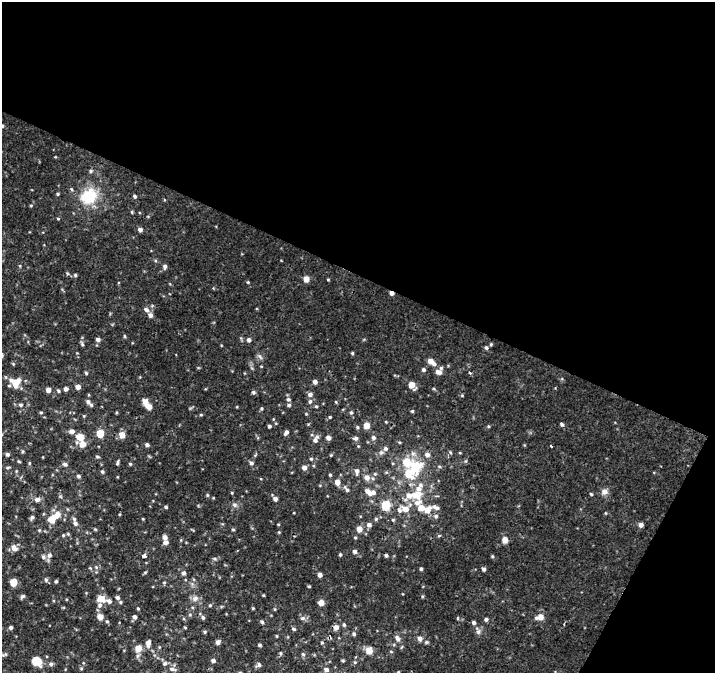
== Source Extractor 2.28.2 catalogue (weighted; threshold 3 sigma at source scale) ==
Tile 2 of 2 x 2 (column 2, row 1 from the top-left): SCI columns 715-1427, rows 727-1397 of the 1427 x 1450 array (HDU 1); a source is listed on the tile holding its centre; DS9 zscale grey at full resolution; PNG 717 x 675 px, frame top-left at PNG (2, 2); no overlay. Shown black and unused: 44% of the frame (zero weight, under 2 of 3 exposures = <1% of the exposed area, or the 3 px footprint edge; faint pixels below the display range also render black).
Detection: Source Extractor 2.28.2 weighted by HDU 2 'WHT'; one run over the whole footprint, this tile lists its part. Background 0.00346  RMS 0.0023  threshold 0.0104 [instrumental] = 3 sigma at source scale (4.5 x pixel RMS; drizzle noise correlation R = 1.50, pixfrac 1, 0.0396/0.0396 arcsec/px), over >= 5 px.
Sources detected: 245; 1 cosmic-ray / hot-pixel residue — not listed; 21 inside a brighter listed object's ellipse — not listed separately; the other 223 listed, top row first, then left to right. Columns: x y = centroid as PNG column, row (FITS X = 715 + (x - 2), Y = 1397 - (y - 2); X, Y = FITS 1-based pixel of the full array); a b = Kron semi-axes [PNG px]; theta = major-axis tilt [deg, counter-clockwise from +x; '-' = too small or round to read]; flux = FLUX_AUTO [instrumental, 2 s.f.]
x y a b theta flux
2 126 4 3 - 0.31
91 171 6 4 22 0.37
58 194 4 3 - 0.29
89 196 23 19 37 9.1
135 196 4 4 - 0.43
31 205 4 4 - 0.24
132 212 5 3 - 0.22
58 219 5 3 - 0.22
140 229 5 4 - 0.92
20 266 5 3 - 0.23
165 266 6 5 - 0.69
67 273 6 4 -72 0.28
75 275 4 4 - 0.36
306 279 5 4 - 2.6
328 279 5 3 - 0.22
248 282 4 3 - 0.25
391 293 4 3 - 1.2
146 310 7 5 -46 0.87
150 315 6 5 - 0.91
124 336 5 3 - 0.27
98 339 5 4 - 0.75
249 340 5 5 - 0.78
82 344 8 4 -70 0.43
491 344 4 3 - 0.3
486 348 5 5 - 0.47
352 353 4 3 - 0.28
260 356 10 5 -49 0.63
430 361 7 5 -38 2
13 364 5 4 - 0.28
252 368 7 4 -70 0.4
423 370 6 5 - 0.48
438 372 7 6 - 1.2
86 373 5 4 - 0.33
470 373 3 3 - 0.52
315 382 4 4 - 0.99
16 383 12 7 62 2.9
412 385 7 5 -53 2.6
78 387 5 5 - 1.3
66 389 4 4 - 0.82
434 389 5 4 - 0.28
48 390 5 5 - 1.3
58 391 5 5 - 0.45
253 392 5 5 - 0.49
310 394 6 5 - 0.84
462 395 5 3 - 0.23
288 399 6 5 - 0.55
310 401 7 5 86 0.59
88 402 7 6 - 0.78
145 402 6 5 - 2
336 402 4 3 - 0.21
21 405 6 5 - 0.52
289 405 5 4 - 0.43
149 406 6 5 - 2.3
316 406 4 4 - 0.26
237 407 4 3 - 0.18
261 408 5 4 - 0.29
412 411 4 4 - 0.28
41 412 4 4 - 0.27
351 412 5 5 - 0.38
116 413 5 3 - 0.22
306 414 4 4 - 0.2
201 415 5 3 - 0.2
84 416 5 3 - 0.22
330 417 4 4 - 0.26
562 425 5 4 - 0.48
269 426 4 4 - 0.47
366 426 5 4 - 3
488 426 5 4 - 0.29
357 427 5 4 - 0.33
72 431 6 6 - 1
286 432 6 4 58 0.7
100 433 5 5 - 5.5
122 435 5 5 - 2.8
80 437 8 8 - 2.6
328 438 4 4 - 1.3
356 438 6 5 - 0.65
373 438 6 5 - 0.66
315 440 10 6 61 1.1
399 442 5 3 - 0.28
147 445 4 4 - 0.61
551 446 3 2 - 0.25
23 451 5 4 - 0.28
381 452 8 7 - 0.76
450 452 5 4 - 0.32
460 453 4 3 - 0.18
7 454 5 4 - 0.51
413 454 10 7 -44 1.1
331 455 4 4 - 0.23
427 455 7 6 - 1
97 457 5 4 - 0.34
311 459 5 5 - 0.33
19 461 5 3 - 0.22
465 461 5 5 - 0.32
29 463 5 4 - 0.25
117 463 6 4 74 0.41
251 463 6 5 - 0.6
65 464 7 5 -18 0.58
130 464 5 4 - 0.28
416 466 6 6 - 9.2
8 467 7 3 5 0.3
439 467 6 4 -2 0.31
304 468 5 5 - 1.2
102 471 5 4 - 0.37
357 471 8 5 87 0.85
409 473 16 12 -30 6
375 474 5 5 - 0.33
330 475 4 3 - 0.29
78 476 5 4 - 0.47
367 478 8 7 - 1.4
337 482 6 5 - 1.7
346 489 11 5 -49 0.73
368 492 10 6 -40 1.7
604 492 10 8 26 1.2
232 493 4 3 - 0.21
416 494 18 13 20 5.1
591 494 4 4 - 0.27
207 495 4 4 - 0.29
37 499 8 6 5 0.98
275 499 5 5 - 0.82
235 505 8 7 - 0.73
385 505 5 5 - 10
166 507 4 3 - 0.35
436 507 12 5 -14 1
421 508 5 5 - 2.7
405 509 10 8 35 2.8
427 510 7 6 - 2.3
605 513 4 4 - 0.23
436 516 6 6 - 0.67
32 517 5 4 - 0.5
51 519 11 10 - 2.1
143 519 4 3 - 0.18
376 519 5 5 - 0.4
393 520 4 4 - 0.28
75 523 7 6 - 0.73
278 524 4 3 - 0.18
369 525 6 6 - 0.88
641 525 5 5 - 0.99
95 529 5 4 - 0.23
233 529 4 4 - 0.3
359 529 5 5 - 2.1
39 530 5 4 - 0.24
192 530 7 2 -44 0.18
279 532 4 3 - 0.22
63 535 5 4 - 0.28
439 536 5 4 - 0.31
165 537 5 4 - 1.1
355 538 5 3 - 0.22
505 540 5 5 - 2.4
165 542 6 5 - 0.79
14 548 9 6 -53 1.1
355 552 5 5 - 0.71
340 554 4 3 - 0.31
49 555 7 6 - 0.76
386 555 4 3 - 0.47
144 556 4 3 - 1.3
492 556 4 3 - 0.27
215 559 6 5 - 0.48
96 567 5 4 - 0.36
421 569 3 3 - 0.41
484 569 5 4 - 0.59
145 572 5 4 - 0.27
183 573 5 5 - 0.66
320 575 4 4 - 1.1
46 580 6 5 - 0.45
56 581 4 3 - 0.36
13 582 5 5 - 5.2
164 582 5 3 - 0.24
192 584 6 5 - 0.53
309 586 3 3 - 0.27
263 595 3 3 - 0.21
22 596 6 4 35 0.49
117 597 5 5 - 0.58
101 599 9 8 - 2.2
195 599 10 8 25 1.1
120 602 5 4 - 0.3
321 603 5 4 - 2.3
210 605 5 4 - 0.26
138 608 4 3 - 0.28
253 608 4 3 - 0.24
275 609 5 3 - 0.23
190 615 5 5 - 0.37
100 617 5 5 - 2.7
134 617 5 4 - 0.77
203 617 6 5 - 0.48
540 617 9 8 - 1.4
303 618 8 6 13 0.66
457 618 5 3 - 0.22
486 619 5 4 - 0.56
107 621 5 4 - 0.31
262 622 5 4 - 0.47
344 625 5 5 - 0.44
11 627 4 4 - 0.49
185 627 3 3 - 0.23
336 627 6 5 - 1.3
294 629 5 4 - 0.44
478 631 12 7 -68 0.92
205 632 5 4 - 0.3
354 634 6 5 - 0.45
277 636 4 3 - 0.19
397 638 10 6 -63 0.99
420 639 6 5 - 1.1
218 642 4 4 - 1
322 642 4 4 - 0.3
426 642 6 4 21 0.35
148 643 8 5 85 1.3
259 645 3 3 - 0.37
138 648 6 6 - 2.9
369 650 5 5 - 3.9
391 651 5 3 - 0.24
280 653 5 4 - 0.34
303 654 6 5 - 0.43
4 655 9 3 16 0.33
37 661 9 7 -39 4.6
213 661 4 4 - 0.75
343 661 4 3 - 0.3
355 662 5 5 - 0.33
165 663 7 6 - 0.56
51 664 6 6 - 0.59
259 665 6 5 - 0.65
81 668 5 4 - 0.27
172 669 10 5 -15 0.72
326 670 6 5 - 0.84
398 672 5 4 - 0.26
Overlapping masked pixels (flux is a lower limit): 1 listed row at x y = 391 293
Isophote crosses this tile's border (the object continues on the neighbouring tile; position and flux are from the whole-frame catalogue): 2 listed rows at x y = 2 126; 398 672